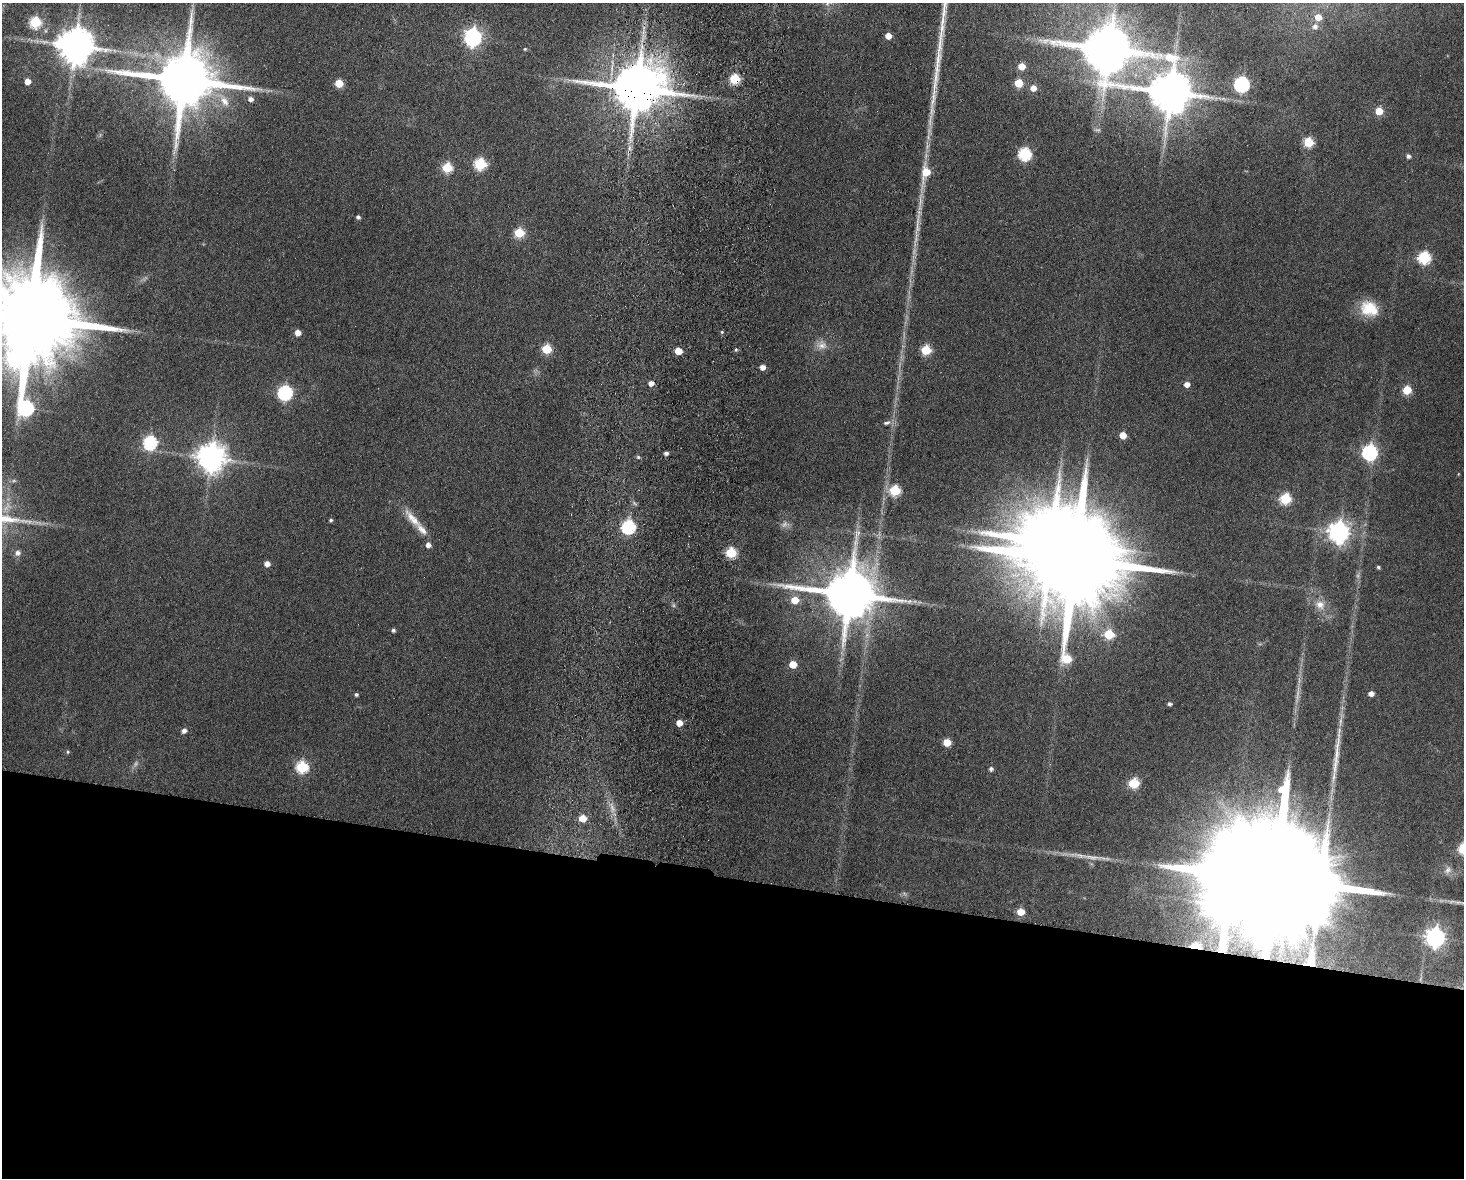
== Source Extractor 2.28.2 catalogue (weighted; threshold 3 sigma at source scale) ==
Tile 11 of 3 x 4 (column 2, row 4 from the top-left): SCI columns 1633-3094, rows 11-1186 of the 4838 x 4724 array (HDU 1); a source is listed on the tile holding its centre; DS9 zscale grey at full resolution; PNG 1466 x 1180 px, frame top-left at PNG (2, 3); no overlay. Shown black and unused: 25% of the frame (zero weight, under 9 of 18 exposures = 3% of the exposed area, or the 3 px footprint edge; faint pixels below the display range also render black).
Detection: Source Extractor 2.28.2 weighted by HDU 2 'WHT'; one run over the whole footprint, this tile lists its part. Background 0.136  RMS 0.0032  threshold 0.0132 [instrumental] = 3 sigma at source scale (4.09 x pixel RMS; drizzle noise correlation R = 1.36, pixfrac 0.8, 0.05/0.05 arcsec/px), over >= 5 px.
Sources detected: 106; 9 too faint to see at this stretch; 4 inside a brighter object's white glare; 3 long thin detections or spike segments (spike, bleed or trail) — not listed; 1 inside a brighter listed object's ellipse — not listed separately; the other 89 listed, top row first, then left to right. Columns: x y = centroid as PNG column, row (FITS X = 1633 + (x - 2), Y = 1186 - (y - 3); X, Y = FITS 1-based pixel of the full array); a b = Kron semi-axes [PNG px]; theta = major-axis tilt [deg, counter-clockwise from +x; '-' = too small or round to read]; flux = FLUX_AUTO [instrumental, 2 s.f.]
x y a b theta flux
1318 17 6 6 - 3.5
35 22 6 6 - 24
1315 26 7 7 - 1.5
888 36 5 5 - 3.4
472 37 7 7 - 120
75 45 11 10 - 840
1109 48 12 11 - 1300
525 49 4 4 - 0.36
1022 66 5 5 - 5
734 79 5 5 - 20
183 80 18 15 -5 2900
27 81 5 5 - 2.9
339 83 5 5 - 8.5
1019 83 5 5 - 10
1242 84 7 6 - 69
636 88 15 11 3 1900
1033 88 6 5 - 2.6
1170 92 26 14 -24 1300
251 99 6 5 - 1.5
224 101 20 10 -58 4.5
1379 111 5 5 - 6.1
1308 142 6 5 - 16
629 148 7 5 89 1.1
1025 154 6 6 - 37
1408 156 5 4 - 0.97
480 164 6 6 - 26
447 168 6 5 - 17
926 173 16 8 77 7.8
358 217 4 4 - 0.86
519 233 6 5 - 15
1424 258 6 6 - 33
1369 309 23 18 -20 9
30 318 29 18 -11 8900
722 332 4 4 - 0.4
297 333 5 5 - 2.8
822 345 15 12 4 2.8
546 349 5 5 - 17
736 350 5 4 - 0.47
926 350 6 5 - 16
678 351 5 5 - 6.6
762 367 4 4 - 2.2
651 383 5 5 - 2
1187 384 5 5 - 2.2
1407 390 5 5 - 11
285 393 7 6 - 62
26 408 18 8 -80 72
887 423 12 6 14 1.2
1123 435 5 5 - 4.8
150 442 7 6 - 43
1370 452 7 7 - 71
666 453 4 4 - 0.99
638 457 5 5 - 0.54
211 458 9 9 - 440
14 481 7 4 0 0.52
895 490 6 5 - 23
1285 499 6 6 - 23
411 517 25 9 -53 4.5
331 520 4 4 - 0.58
628 527 7 6 - 49
1339 532 8 7 - 200
428 545 5 5 - 1.8
17 553 7 7 - 1.4
731 553 6 5 - 21
1075 560 32 23 -8 10000
267 564 5 5 - 2.2
1378 567 4 4 - 0.54
849 594 16 13 -8 2200
795 600 6 6 - 5.4
1320 605 14 12 -25 3.4
393 630 4 4 - 0.71
1109 634 6 5 - 15
793 664 5 5 - 7.2
356 694 4 4 - 0.63
1371 694 5 4 - 1.9
1169 704 5 4 - 0.76
679 723 5 5 - 3.3
184 730 5 5 - 1.3
947 742 5 5 - 6.2
68 752 5 4 - 0.41
302 767 6 6 - 31
991 769 5 5 - 0.88
1134 783 6 5 - 19
582 818 5 5 - 5.8
1448 870 12 9 54 1.9
1275 880 65 24 -7 27000
1021 912 5 5 - 5.9
1435 937 8 7 - 150
1195 947 7 3 -4 16
1311 958 33 11 84 9.2
Overlapping masked pixels (flux is a lower limit): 5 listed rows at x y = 734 79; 636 88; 1275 880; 1195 947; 1311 958
Isophote crosses this tile's border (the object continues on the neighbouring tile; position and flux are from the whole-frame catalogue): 1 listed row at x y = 30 318